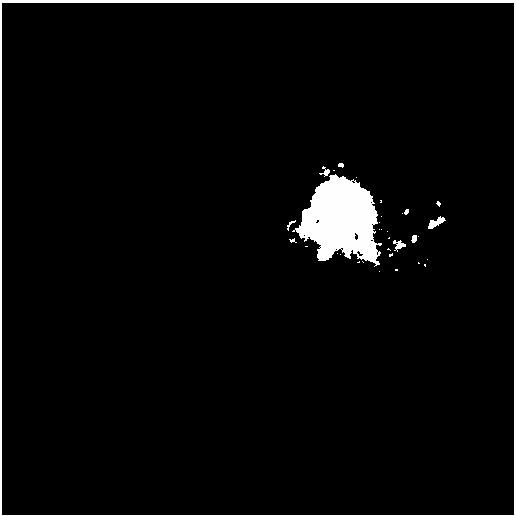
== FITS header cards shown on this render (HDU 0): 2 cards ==
NAXIS1  =                  512 /
NAXIS2  =                  512 /

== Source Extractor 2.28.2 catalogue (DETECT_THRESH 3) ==
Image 512 x 512 px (HDU 0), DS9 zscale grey, 1 PNG px = 1 image px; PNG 516 x 516 px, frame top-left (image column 1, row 512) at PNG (2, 3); no overlay
Background 774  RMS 1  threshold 3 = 3 sigma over >= 5 px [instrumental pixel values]
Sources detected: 21; all 21 listed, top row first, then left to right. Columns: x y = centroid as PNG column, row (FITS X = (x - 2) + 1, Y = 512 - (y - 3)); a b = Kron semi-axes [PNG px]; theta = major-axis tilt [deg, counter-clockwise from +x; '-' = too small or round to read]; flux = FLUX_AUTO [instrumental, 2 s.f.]
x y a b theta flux
341 165 6 5 - 640
381 201 4 3 - 380
438 203 6 4 -62 2100
406 211 7 5 48 3000
348 222 74 60 -71 370000
436 222 18 7 29 16000
380 229 4 2 - 250
387 231 2 2 - 140
389 238 3 3 - 370
414 238 8 6 69 5200
293 240 7 5 -14 380
394 242 6 5 - 2000
400 245 11 7 39 8000
306 246 3 2 - 110
388 249 5 3 - 560
390 255 5 4 - 1300
427 259 2 2 - 160
418 263 3 3 - 430
425 265 4 3 - 760
396 270 4 3 - 710
379 271 2 2 - 110